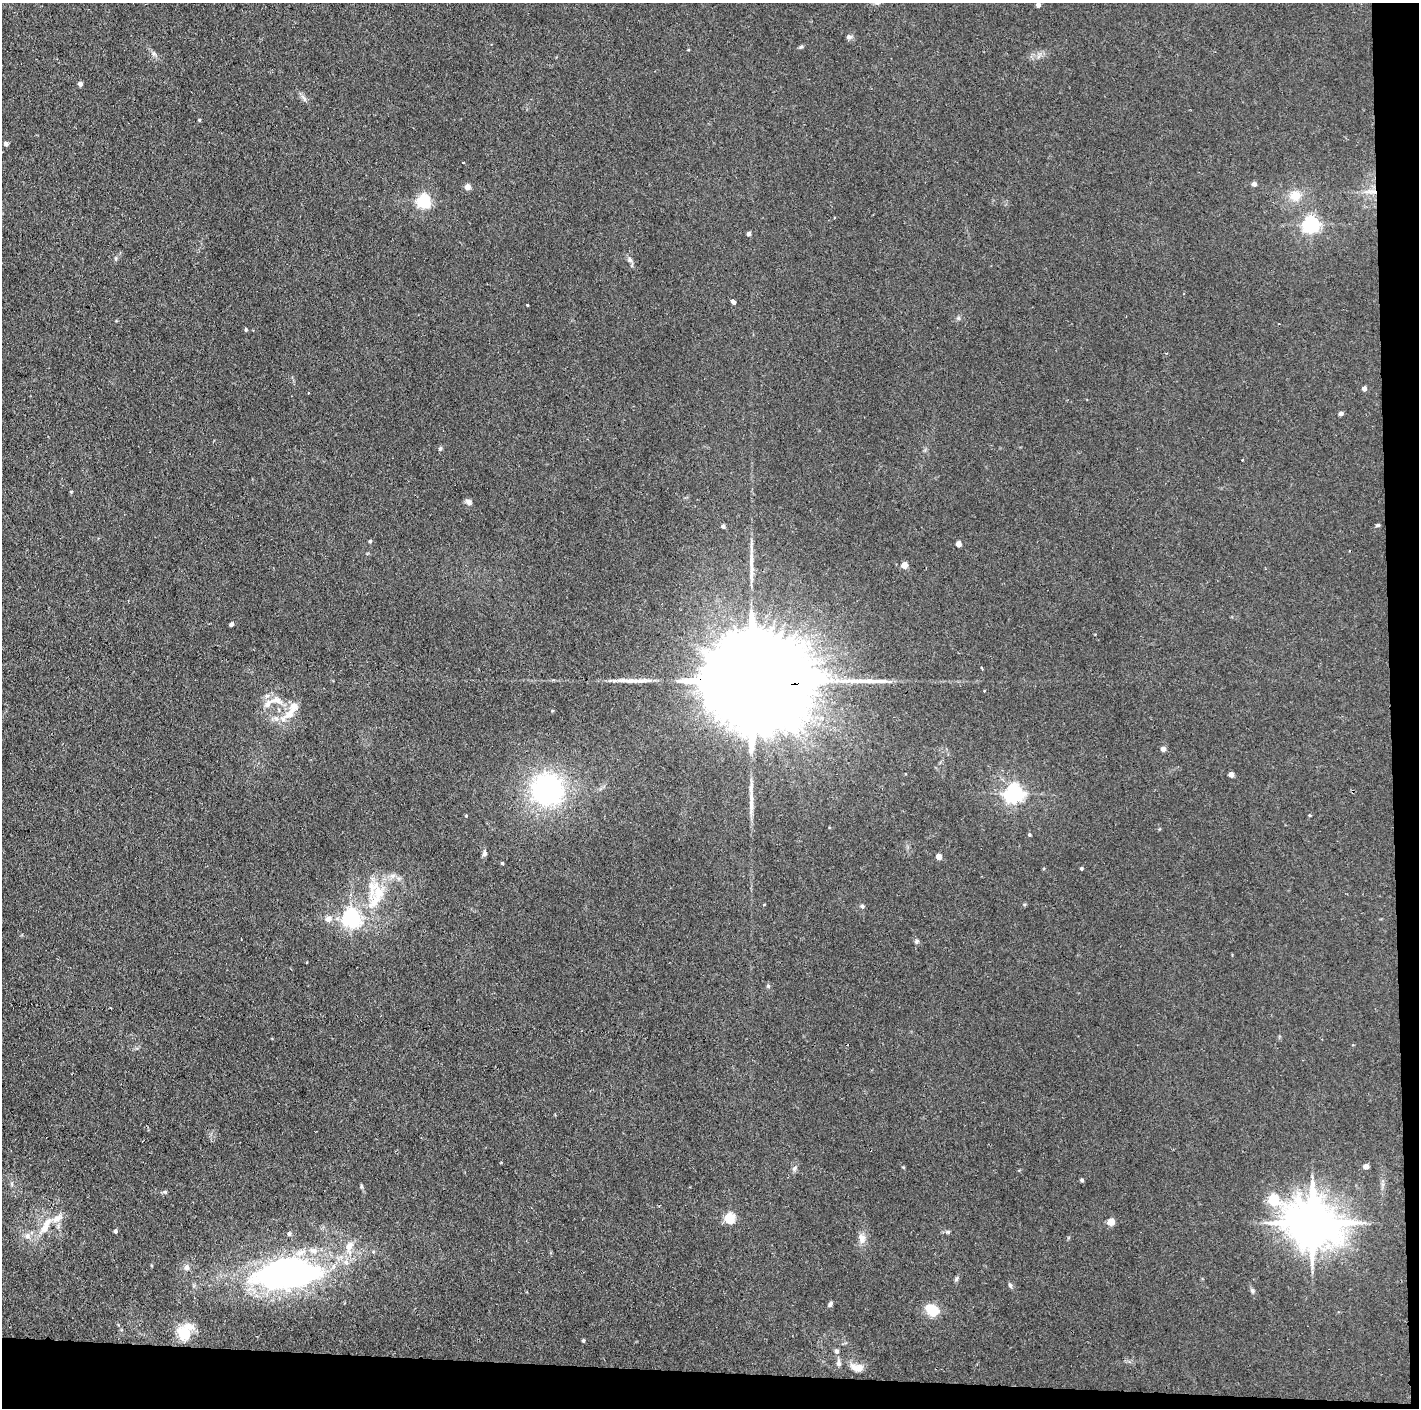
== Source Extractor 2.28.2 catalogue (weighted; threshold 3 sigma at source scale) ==
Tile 9 of 3 x 3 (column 3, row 3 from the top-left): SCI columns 2834-4250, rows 1-1406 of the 4250 x 4220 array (HDU 1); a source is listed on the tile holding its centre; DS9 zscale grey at full resolution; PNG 1421 x 1410 px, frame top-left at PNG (2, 3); no overlay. Shown black and unused: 5% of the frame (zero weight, under 2 of 3 exposures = <1% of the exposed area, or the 3 px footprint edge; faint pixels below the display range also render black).
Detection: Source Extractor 2.28.2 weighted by HDU 2 'WHT'; one run over the whole footprint, this tile lists its part. Background 0.0464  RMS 0.0053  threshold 0.0237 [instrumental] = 3 sigma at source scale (4.5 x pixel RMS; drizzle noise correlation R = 1.50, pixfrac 1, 0.05/0.05 arcsec/px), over >= 5 px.
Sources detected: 95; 2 inside a brighter object's white glare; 1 cosmic-ray / hot-pixel residue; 3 long thin detections or spike segments (spike, bleed or trail) — not listed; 9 inside a brighter listed object's ellipse — not listed separately; the other 80 listed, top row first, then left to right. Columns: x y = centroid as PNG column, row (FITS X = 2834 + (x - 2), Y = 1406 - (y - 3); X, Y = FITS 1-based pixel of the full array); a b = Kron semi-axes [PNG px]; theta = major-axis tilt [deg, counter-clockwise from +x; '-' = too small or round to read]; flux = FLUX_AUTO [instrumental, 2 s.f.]
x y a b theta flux
877 3 6 5 - 1
1038 5 4 4 - 1.7
849 37 8 5 0 1.2
801 47 6 4 18 0.73
154 53 6 5 - 1.1
80 84 4 4 - 1.8
199 120 4 3 - 0.57
6 144 4 4 - 1.7
463 163 3 2 - 0.58
1254 184 5 5 - 1.6
467 187 6 6 - 2.7
1371 192 20 4 1 3.4
1295 195 13 13 - 7.3
423 201 6 6 - 97
1311 225 6 6 - 170
749 234 5 4 - 1.5
116 259 6 4 89 0.75
630 260 9 5 -63 1.5
733 301 5 3 - 4.1
528 305 3 3 - 1.2
246 330 5 4 - 0.64
1364 389 4 4 - 2.5
308 393 3 2 - 0.38
1341 414 5 4 - 1.3
440 448 6 4 68 0.81
469 502 9 6 -40 1.7
1378 525 6 4 16 0.73
723 526 5 5 - 1.1
370 541 4 4 - 0.7
958 544 4 4 - 4.4
904 565 5 4 - 7.4
231 624 4 4 - 1.6
749 681 67 19 -3 33000
277 700 17 9 -18 5.5
289 714 26 11 51 8.9
1163 749 5 5 - 2.2
1231 775 4 4 - 4.3
547 790 31 30 - 90
1014 794 6 6 - 240
1309 815 4 3 - 0.41
1029 835 4 4 - 0.66
484 853 7 5 71 1.5
938 857 4 4 - 4.7
502 863 4 4 - 0.64
1081 869 4 4 - 0.65
374 887 34 14 67 14
862 906 5 5 - 1.1
351 918 7 6 - 220
328 919 8 7 - 3
917 941 6 6 - 1
768 986 6 4 -47 0.73
110 1008 3 2 - 0.78
1366 1167 5 5 - 2.9
794 1168 8 5 43 1.3
1082 1180 5 4 - 0.88
361 1186 6 4 -89 0.7
165 1192 5 5 - 0.7
1273 1200 6 5 - 50
729 1218 5 5 - 38
1111 1222 5 5 - 11
1312 1223 15 13 -18 2200
45 1226 24 9 63 8.3
115 1231 4 4 - 1.2
948 1232 6 5 - 0.77
289 1234 5 5 - 1.1
27 1236 9 8 - 2.8
862 1238 13 10 -79 3.8
349 1247 23 11 83 7.4
187 1267 7 7 - 2.2
285 1271 50 36 -23 120
956 1279 7 4 54 0.86
1010 1285 7 5 -69 1
1252 1290 6 6 - 1.1
830 1304 7 4 53 1.2
931 1310 15 10 -33 11
186 1333 19 17 -67 12
583 1341 4 3 - 0.62
836 1351 7 6 - 1.2
839 1363 7 6 - 1.6
857 1368 17 9 -10 4.2
Overlapping masked pixels (flux is a lower limit): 2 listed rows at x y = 1371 192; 749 681
Isophote crosses this tile's border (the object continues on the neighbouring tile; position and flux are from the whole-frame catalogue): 1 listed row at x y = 877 3